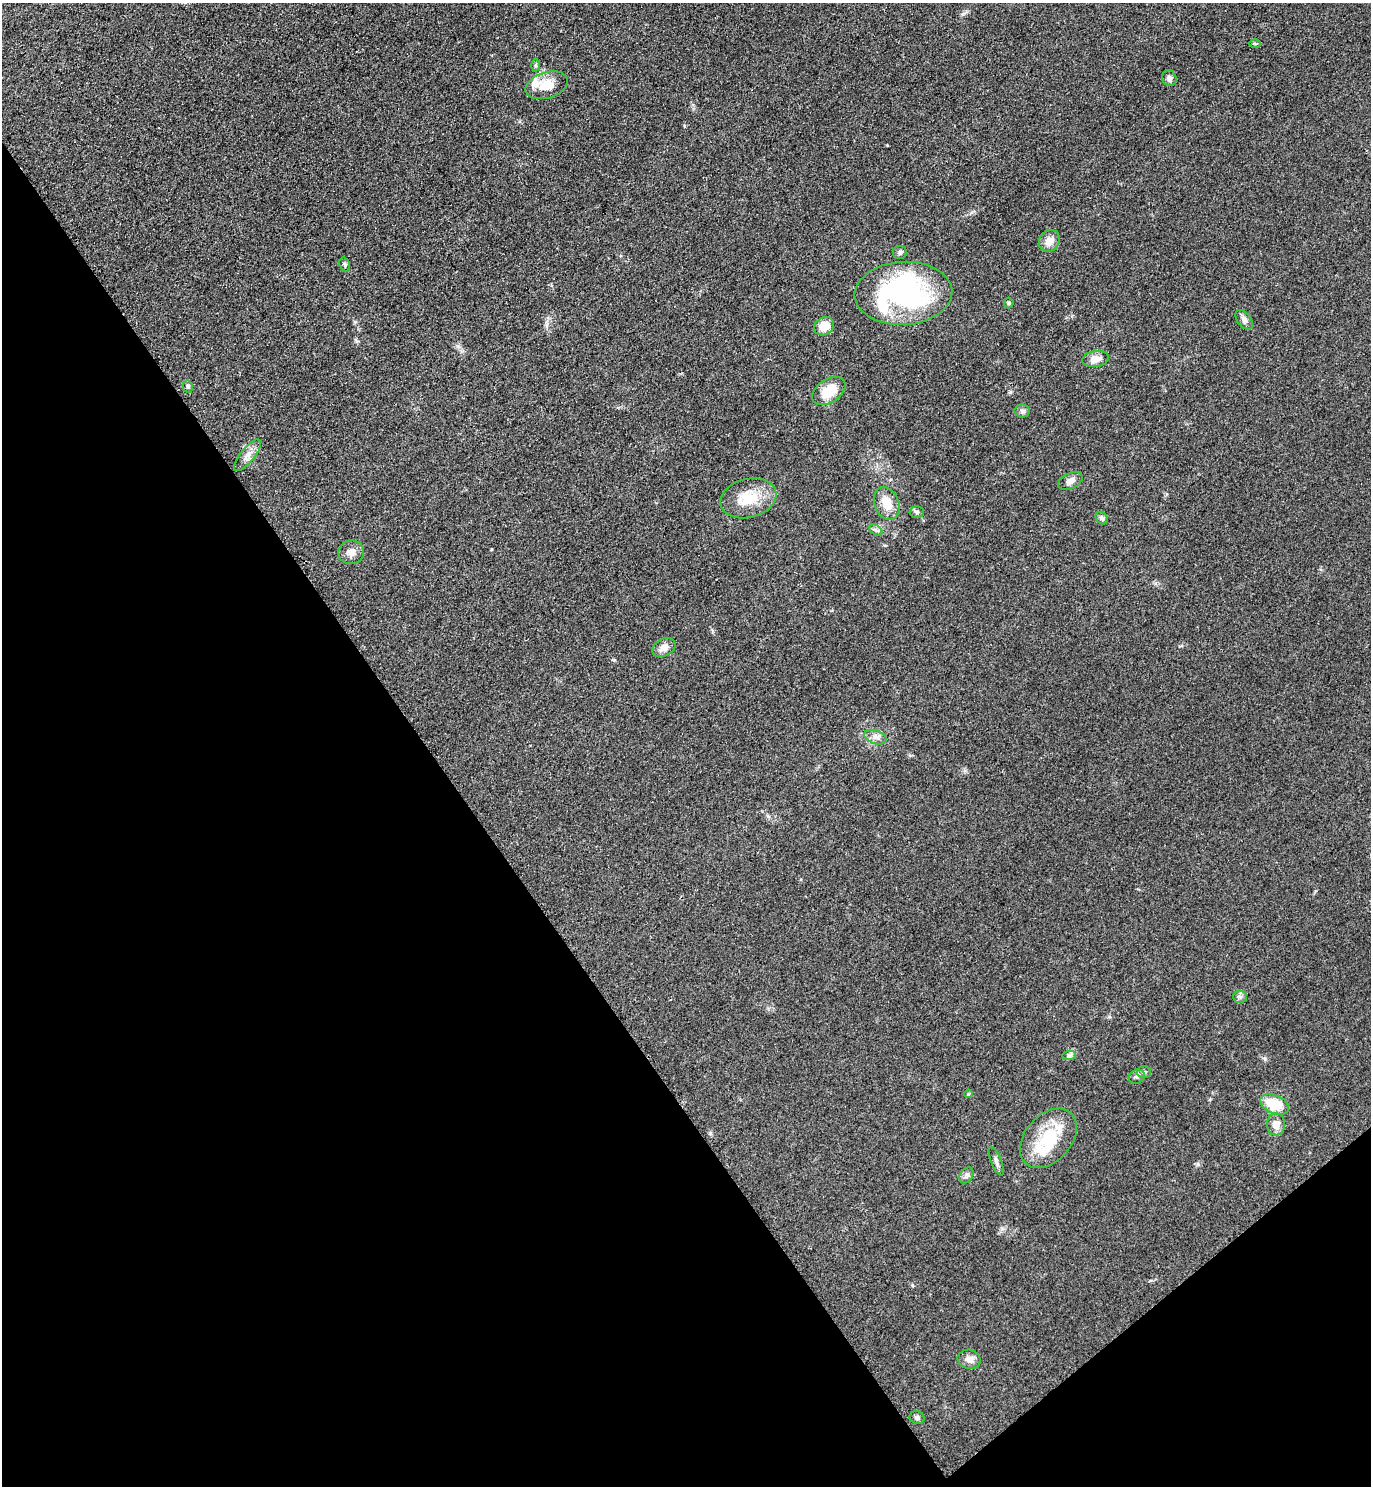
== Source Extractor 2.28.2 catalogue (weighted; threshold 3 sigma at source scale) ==
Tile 14 of 4 x 4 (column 2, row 4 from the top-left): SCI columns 1682-3050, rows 7-1490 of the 5957 x 5960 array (HDU 1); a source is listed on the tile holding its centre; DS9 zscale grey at full resolution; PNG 1373 x 1488 px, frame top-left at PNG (2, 3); each listed source drawn as its Kron ellipse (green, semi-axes under 4 px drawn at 4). Shown black and unused: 35% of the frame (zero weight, under 2 of 3 exposures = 1% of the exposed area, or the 3 px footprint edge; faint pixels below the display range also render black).
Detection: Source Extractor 2.28.2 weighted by HDU 2 'WHT'; one run over the whole footprint, this tile lists its part. Background 0.0786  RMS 0.0081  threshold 0.0366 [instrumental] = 3 sigma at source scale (4.5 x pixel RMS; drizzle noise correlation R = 1.50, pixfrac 1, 0.05/0.05 arcsec/px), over >= 5 px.
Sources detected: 39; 2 inside a brighter listed object's ellipse — not listed separately; the other 37 listed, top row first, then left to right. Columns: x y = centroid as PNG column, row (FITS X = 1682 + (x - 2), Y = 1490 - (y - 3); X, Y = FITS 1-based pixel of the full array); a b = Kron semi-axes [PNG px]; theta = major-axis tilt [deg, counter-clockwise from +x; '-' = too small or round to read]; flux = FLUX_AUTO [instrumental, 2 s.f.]
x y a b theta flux
1255 44 6 4 -1 1
536 65 6 4 90 1.3
1169 78 8 7 - 3.3
547 85 22 13 17 15
1049 241 11 10 - 7.4
900 252 7 6 - 2
345 265 7 5 -72 1.5
903 293 49 31 3 170
1009 303 5 5 - 1.1
1244 320 11 6 -53 3.2
824 326 10 8 35 12
1095 359 13 8 9 8
188 387 6 5 - 1.7
829 391 18 11 34 20
1022 411 8 6 -1 2.2
248 455 19 7 51 6.3
1070 481 13 8 25 5.1
748 498 28 19 14 25
887 503 17 12 -68 14
917 512 7 6 - 2
1102 518 7 5 -47 2.2
876 530 7 4 -34 1.8
351 552 13 12 - 5.9
664 647 12 8 26 6
875 737 11 6 -18 4
1240 997 7 6 - 2.1
1069 1055 7 4 1 1.6
1144 1072 7 6 - 1.9
1137 1077 8 7 - 2.4
968 1094 4 3 - 0.72
1275 1104 15 9 -23 23
1276 1124 11 9 90 7.6
1048 1138 34 23 49 40
996 1161 15 5 -68 2.9
966 1175 8 6 55 2.4
969 1359 12 9 -11 5.4
917 1417 7 6 - 2